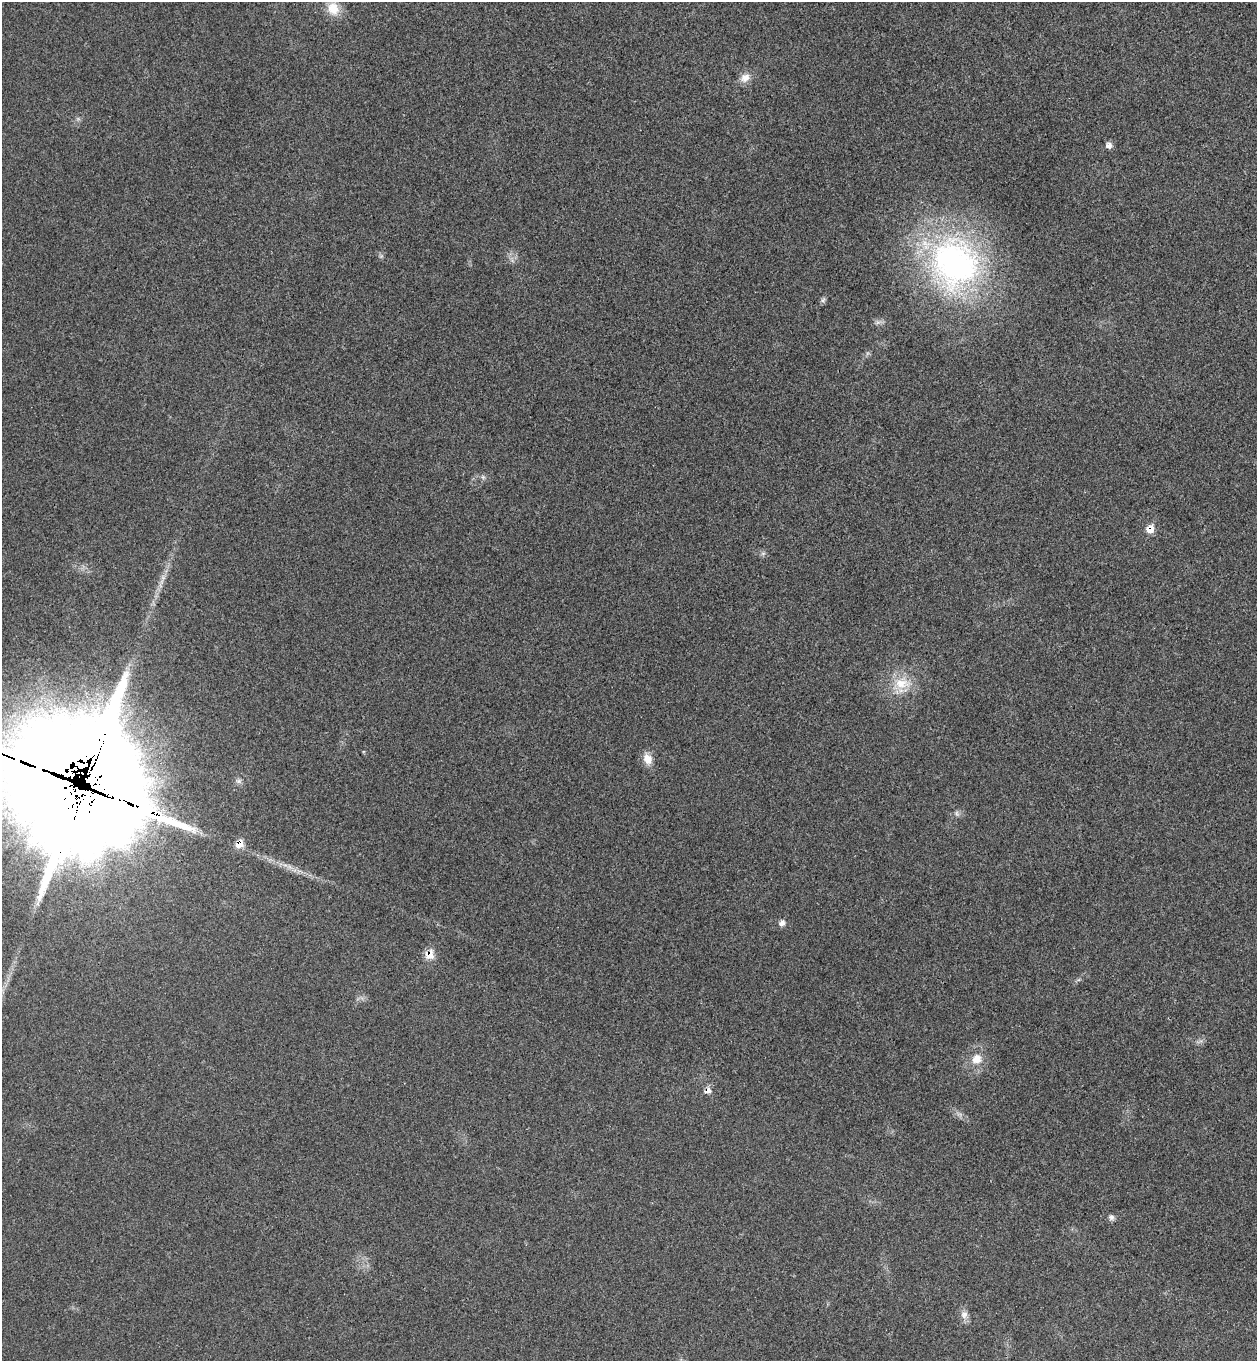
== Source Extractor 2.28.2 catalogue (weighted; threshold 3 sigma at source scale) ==
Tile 6 of 4 x 4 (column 2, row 2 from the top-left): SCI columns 1448-2702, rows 2745-4103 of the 5534 x 5489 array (HDU 1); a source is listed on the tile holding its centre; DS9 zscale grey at full resolution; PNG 1259 x 1363 px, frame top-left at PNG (2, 2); no overlay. Shown black and unused: <1% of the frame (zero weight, under 3 of 4 exposures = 6% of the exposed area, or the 3 px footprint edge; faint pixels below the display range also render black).
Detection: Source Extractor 2.28.2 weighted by HDU 2 'WHT'; one run over the whole footprint, this tile lists its part. Background 0.0414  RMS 0.0068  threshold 0.0308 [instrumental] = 3 sigma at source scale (4.5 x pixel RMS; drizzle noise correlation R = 1.50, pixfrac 1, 0.05/0.05 arcsec/px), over >= 5 px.
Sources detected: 21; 2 inside a brighter object's white glare — not listed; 1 inside a brighter listed object's ellipse — not listed separately; the other 18 listed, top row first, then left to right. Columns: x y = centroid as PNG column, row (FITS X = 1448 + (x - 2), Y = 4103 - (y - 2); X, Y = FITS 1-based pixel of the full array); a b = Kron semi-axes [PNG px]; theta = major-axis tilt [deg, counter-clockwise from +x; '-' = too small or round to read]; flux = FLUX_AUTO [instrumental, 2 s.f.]
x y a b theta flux
333 8 18 15 -66 12
745 78 14 11 35 5.9
1109 145 8 7 - 3.1
955 263 72 62 -62 200
823 300 8 4 37 1.4
1150 529 10 9 - 6.8
763 553 7 4 19 1.2
902 683 25 16 -4 17
647 759 15 11 -68 7.3
95 773 115 97 54 8300
957 813 7 5 -61 1.6
239 844 10 8 55 6.6
782 923 8 6 27 3
429 955 10 9 - 9.2
977 1059 15 13 43 9.3
708 1091 10 7 37 3.4
1111 1217 8 7 - 2.2
964 1315 11 9 75 4.1
Overlapping masked pixels (flux is a lower limit): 5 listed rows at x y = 1150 529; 95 773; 239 844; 429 955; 708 1091
Isophote crosses this tile's border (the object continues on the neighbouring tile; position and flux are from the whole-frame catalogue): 1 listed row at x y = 95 773